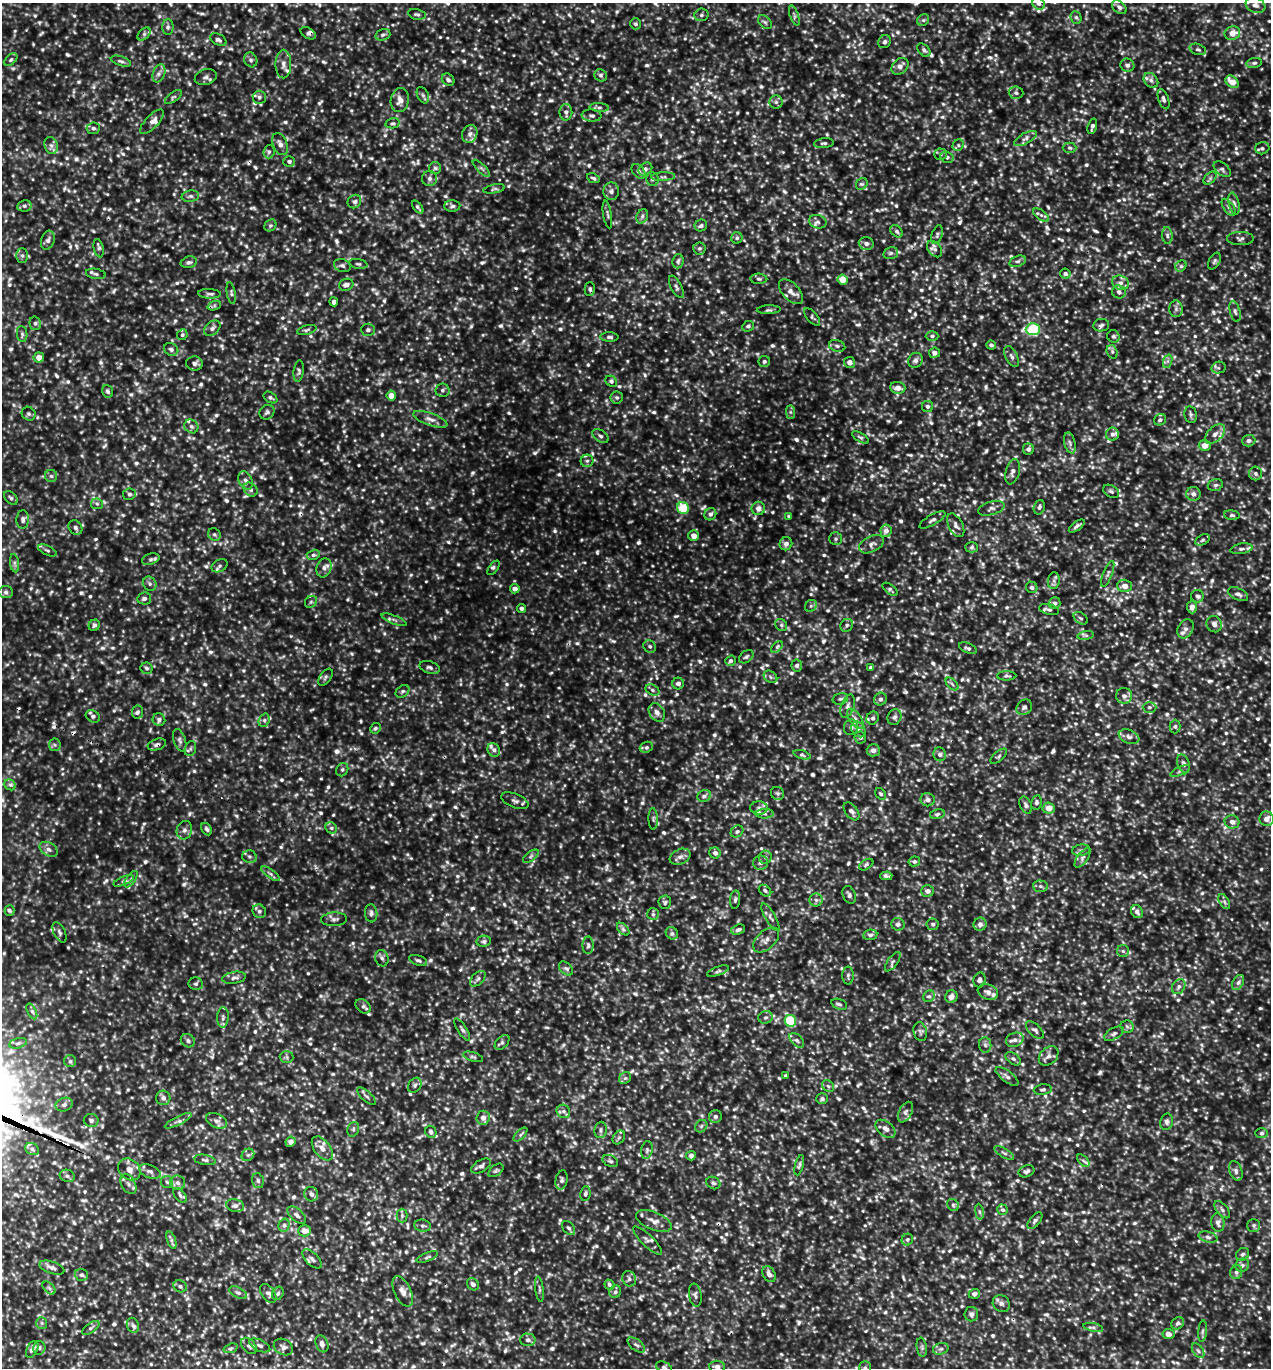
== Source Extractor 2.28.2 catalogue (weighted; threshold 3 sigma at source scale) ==
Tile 11 of 4 x 4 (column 3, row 3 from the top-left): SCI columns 2834-4102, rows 1396-2761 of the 5510 x 5499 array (HDU 1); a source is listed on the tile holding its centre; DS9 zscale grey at full resolution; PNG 1273 x 1370 px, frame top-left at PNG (2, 3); each listed source drawn as its Kron ellipse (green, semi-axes under 4 px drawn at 4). Shown black and unused: <1% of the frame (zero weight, under 3 of 5 exposures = <1% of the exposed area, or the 3 px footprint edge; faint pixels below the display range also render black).
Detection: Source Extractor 2.28.2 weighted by HDU 2 'WHT'; one run over the whole footprint, this tile lists its part. Background 0.202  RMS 0.043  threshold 0.196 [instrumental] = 3 sigma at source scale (4.5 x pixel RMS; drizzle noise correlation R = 1.50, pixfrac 1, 0.05/0.05 arcsec/px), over >= 5 px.
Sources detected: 1626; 15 too faint to see at this stretch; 5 cosmic-ray / hot-pixel residue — neither listed nor drawn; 29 inside a brighter listed object's ellipse — not listed separately; of the other 1577, all 500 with FLUX_AUTO >= 9.32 (the completeness limit of this list) listed and drawn (1077 fainter detections not listed), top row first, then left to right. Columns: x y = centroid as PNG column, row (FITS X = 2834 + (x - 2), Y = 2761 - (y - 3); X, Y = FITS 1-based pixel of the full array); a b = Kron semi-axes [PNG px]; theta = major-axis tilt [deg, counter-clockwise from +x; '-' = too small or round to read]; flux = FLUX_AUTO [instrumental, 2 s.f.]
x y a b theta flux
1039 3 7 5 -39 13
1255 5 10 7 -22 20
1119 7 8 5 -43 15
417 14 9 5 -13 10
701 15 7 6 - 11
794 15 11 4 -71 10
1076 18 6 5 - 10
923 20 6 5 - 9.4
765 22 8 5 -44 11
636 24 5 5 - 9.8
168 27 8 5 89 11
308 33 8 5 -31 13
1232 33 8 6 21 42
144 34 8 5 45 12
383 35 7 5 17 11
218 40 9 5 -29 13
885 42 7 6 - 11
1198 49 8 5 -19 10
924 50 8 5 -49 12
11 60 8 5 45 9.3
251 60 7 6 - 13
121 61 10 4 -17 12
1254 63 8 5 9 11
283 64 14 8 90 31
1127 65 7 6 - 19
900 66 9 7 43 25
159 73 9 6 72 17
601 75 6 6 - 12
206 77 11 7 18 16
448 80 7 5 -44 12
1151 80 8 6 -46 15
1232 82 7 5 -41 59
1016 93 7 6 - 11
423 95 9 5 -64 10
173 97 10 4 35 9.4
259 97 6 6 - 13
1164 99 10 5 -71 13
400 100 12 9 79 34
776 102 6 6 - 13
599 107 10 4 -4 12
566 112 8 6 89 18
591 116 10 6 -4 14
152 122 16 6 47 24
393 123 7 5 11 9.4
1092 126 8 4 73 13
93 128 6 6 - 11
470 134 9 7 71 21
1025 138 12 5 29 21
824 143 10 5 6 11
280 144 12 7 -66 23
51 145 9 6 -74 16
958 145 6 5 - 9.6
1069 148 7 5 -1 9.3
1262 148 7 6 - 12
269 152 6 5 - 10
940 154 6 5 - 9.5
947 157 6 5 - 13
289 161 6 5 - 12
435 168 6 6 - 9.8
481 168 11 4 -44 11
645 169 7 5 43 12
1222 169 10 6 -41 13
638 171 8 5 -49 14
663 177 12 4 2 11
430 178 7 7 - 15
593 178 7 4 -24 10
1210 178 8 5 46 10
653 179 7 6 - 11
862 184 6 5 - 9.4
494 189 11 4 11 9.8
611 191 9 7 86 17
190 196 9 5 9 13
354 201 7 6 - 13
1234 204 11 5 -77 15
24 206 7 5 12 11
452 206 8 5 1 12
418 207 7 4 -53 9.9
1229 207 10 5 -55 13
607 214 14 3 -81 9.3
1041 215 9 4 -35 13
642 216 7 5 68 12
818 222 9 6 -14 17
270 225 6 5 - 10
701 225 6 5 - 11
897 231 7 5 -41 10
937 235 9 5 71 9.8
1167 236 8 5 -84 12
737 238 6 5 - 9.6
1240 238 13 6 -1 14
48 240 10 6 72 16
866 243 7 6 - 18
99 248 9 5 -78 10
699 248 6 6 - 9.6
935 249 9 6 -51 17
891 253 7 5 15 12
22 256 7 6 - 12
678 261 7 5 84 12
1018 261 8 5 17 12
1214 261 9 5 62 9.6
189 262 8 5 14 12
358 264 9 5 -11 9.6
342 266 8 6 -20 12
1181 266 6 5 - 9.6
96 274 10 5 -10 12
1065 274 5 5 - 14
759 279 8 5 -2 9.8
843 280 5 5 - 82
1120 283 8 7 - 20
346 285 7 6 - 19
676 287 12 5 -62 13
590 289 7 5 -89 11
791 292 15 8 -46 29
1119 292 7 6 - 15
231 293 11 4 -80 10
209 294 11 4 -2 12
334 302 4 4 - 18
214 306 7 4 19 9.6
1176 309 8 6 90 15
769 310 12 4 3 10
1235 311 11 5 -76 14
812 317 10 5 -48 9.7
35 323 7 5 -77 11
1101 325 8 6 10 12
748 326 6 5 - 10
212 328 9 6 40 17
1033 329 7 6 - 390
307 330 10 4 14 9.6
368 330 7 6 - 11
22 334 8 5 -82 9.5
182 335 5 5 - 9.7
932 336 6 5 - 9.5
1113 336 6 6 - 9.3
609 337 9 4 -1 11
991 345 4 4 - 10
837 346 8 6 -17 13
171 349 7 6 - 13
1112 352 7 5 -71 11
934 353 5 5 - 20
1012 356 11 6 -63 15
39 357 5 5 - 31
915 360 8 7 - 16
764 361 6 5 - 10
1168 361 7 4 71 9.7
850 362 5 5 - 25
194 363 8 7 - 17
1218 368 7 6 - 11
299 371 11 5 84 12
611 381 6 5 - 10
898 388 8 6 -4 29
442 390 7 7 - 11
108 391 6 5 - 9.7
391 396 5 4 - 40
270 397 7 5 -32 9.9
617 398 6 6 - 9.8
927 406 6 5 - 12
267 412 8 7 - 11
790 412 7 4 -89 9.7
29 414 7 6 - 10
1191 415 8 6 -79 11
430 419 18 6 -20 27
1160 420 6 5 - 13
191 426 7 6 - 13
1112 434 6 6 - 17
1215 434 12 7 44 26
600 436 9 5 -35 13
861 437 9 4 -33 9.5
1249 441 6 6 - 15
1070 443 10 5 -76 15
1205 445 6 5 - 42
1028 449 5 5 - 14
587 461 6 6 - 12
1013 472 13 7 76 21
1256 473 7 6 - 13
51 476 6 6 - 10
245 480 10 6 -64 18
1215 485 8 5 16 11
251 490 8 6 -46 14
1111 491 8 6 -29 12
129 494 6 5 - 10
1193 494 7 7 - 21
11 498 8 5 -46 11
97 504 6 5 - 9.4
1039 507 7 5 72 12
683 508 6 5 - 150
758 508 7 6 - 25
991 508 13 6 16 19
710 514 6 5 - 15
1232 515 8 5 -5 10
789 516 4 3 - 9.7
23 519 9 6 86 16
932 520 15 5 30 16
956 525 13 7 -62 18
1077 526 9 3 36 12
75 528 8 6 -49 13
886 531 6 5 - 28
214 534 7 6 - 9.6
694 536 5 5 - 30
836 539 6 6 - 9.6
1203 540 7 5 28 10
786 544 6 6 - 16
871 544 13 8 26 22
972 547 6 5 - 9.6
1241 549 11 5 10 15
47 550 10 4 -25 10
313 555 6 5 - 10
151 559 9 5 17 13
15 563 9 4 -82 11
219 566 8 6 29 12
324 568 10 7 74 20
494 568 8 4 54 9.4
1108 574 13 4 69 13
1054 581 8 6 85 14
150 584 7 6 - 12
1125 586 7 6 - 38
1032 587 6 5 - 11
515 589 5 4 - 20
890 589 9 4 -39 9.6
6 592 7 6 - 14
1238 594 11 6 -25 18
1197 596 6 6 - 11
144 598 7 6 - 13
311 602 6 5 - 9.4
1055 603 6 5 - 11
811 606 6 5 - 9.4
1192 607 6 5 - 24
521 608 4 4 - 11
1049 610 10 5 -13 11
1081 618 8 5 -38 10
394 620 13 4 -22 13
1214 624 8 7 - 21
94 625 6 5 - 11
781 625 6 5 - 9.9
847 625 7 6 - 12
1185 629 10 7 60 20
1086 636 8 4 8 9.6
650 647 7 6 - 11
777 647 7 4 45 9.4
968 648 9 5 -24 12
746 657 8 5 39 10
731 661 5 5 - 10
797 665 6 5 - 11
430 667 10 6 -17 13
146 668 6 6 - 9.8
871 668 4 4 - 18
1007 676 9 4 0 9.4
325 677 9 5 54 11
770 677 7 5 -38 11
678 683 6 6 - 20
952 684 8 4 -46 9.6
652 690 7 5 -28 10
403 691 7 5 38 11
1124 696 8 8 - 23
840 699 8 5 14 11
880 699 7 6 - 13
848 706 12 6 70 20
1024 707 8 7 - 16
1149 707 7 5 1 11
137 712 6 5 - 11
657 712 10 7 -56 22
93 716 7 5 -31 14
894 717 8 6 66 14
873 718 7 6 - 14
855 719 11 5 -54 22
159 720 6 6 - 14
264 720 7 5 70 10
1175 726 7 5 89 9.5
851 727 8 7 - 15
375 728 6 5 - 9.8
858 729 8 6 -55 16
1129 737 11 6 -22 19
860 738 6 6 - 10
180 740 12 6 -73 16
55 745 6 6 - 9.7
157 745 9 5 18 16
646 747 7 5 21 11
190 749 8 5 71 10
494 750 7 6 - 14
873 750 6 6 - 22
940 754 7 6 - 14
802 755 9 4 -17 9.9
999 756 10 4 41 10
1184 764 10 6 -69 16
342 770 7 5 59 10
1180 771 10 4 24 9.4
10 785 6 5 - 11
777 793 7 6 - 11
881 794 6 5 - 9.3
704 796 7 5 27 13
928 800 7 6 - 18
515 801 14 7 -22 19
1036 802 7 5 78 12
1026 805 9 5 -64 14
759 808 8 7 - 16
1049 808 6 5 - 44
851 811 10 6 -53 18
765 814 9 5 0 11
937 814 7 5 12 12
653 819 11 4 -89 10
1267 819 7 7 - 31
1232 822 7 6 - 24
331 828 6 5 - 9.9
206 829 7 5 -62 10
184 830 9 7 72 18
737 831 7 5 41 11
49 849 10 6 -31 20
1081 850 9 5 7 13
715 853 6 5 - 18
531 856 9 4 36 11
249 857 7 6 - 11
680 857 11 7 24 19
765 857 6 6 - 12
1082 858 11 5 54 15
914 861 6 5 - 12
760 863 7 7 - 14
866 865 8 4 33 9.4
270 874 11 4 -35 12
886 876 6 4 2 12
131 879 9 4 55 12
124 881 11 4 22 12
1040 886 7 6 - 13
765 891 7 5 -40 10
927 891 6 5 - 18
849 895 9 6 -70 13
735 900 9 5 84 11
816 900 6 6 - 13
1224 901 8 4 -59 11
665 902 7 6 - 9.5
10 911 5 5 - 9.3
259 911 7 6 - 14
1137 912 7 5 -54 17
371 913 9 6 -84 13
653 914 6 6 - 9.5
770 917 16 5 -60 15
334 919 13 7 3 17
898 924 7 6 - 14
933 924 6 6 - 11
980 924 6 6 - 21
623 929 7 4 -46 11
738 930 7 5 21 13
59 932 11 5 -64 12
672 933 7 5 -42 11
870 935 7 5 7 11
766 940 15 9 43 28
484 941 7 5 11 12
588 945 9 5 89 12
1123 951 6 6 - 9.9
382 958 8 6 -71 13
418 960 9 5 -20 11
893 962 11 5 54 12
566 968 8 5 -47 11
718 971 11 4 20 11
848 975 9 5 90 12
234 978 12 6 9 16
478 979 9 5 44 13
979 980 7 6 - 12
1238 982 8 5 62 14
196 984 7 6 - 11
1179 987 8 6 58 16
988 992 10 7 -21 21
929 996 6 5 - 11
951 997 6 6 - 23
839 1004 8 5 -19 10
363 1006 8 6 -40 13
32 1011 8 4 -64 12
223 1017 10 6 87 13
765 1017 7 6 - 11
790 1021 6 5 - 230
1127 1027 7 6 - 11
462 1029 13 4 -58 13
1035 1030 11 6 -44 15
920 1032 9 6 -76 13
1114 1034 11 5 30 14
797 1040 9 5 -44 13
1015 1040 9 7 22 18
188 1041 7 6 - 13
502 1042 9 5 44 11
18 1043 9 5 14 11
985 1045 7 6 - 14
1049 1056 11 8 43 22
287 1057 7 6 - 9.9
473 1057 10 4 -17 9.9
1013 1059 9 5 -36 12
70 1061 6 6 - 9.4
786 1076 4 3 - 11
1007 1076 14 5 -37 18
625 1078 6 5 - 9.8
415 1085 8 6 56 11
828 1086 7 5 -44 10
1043 1090 9 5 6 10
366 1096 12 5 -42 13
163 1098 7 7 - 20
822 1099 6 5 - 12
64 1105 9 6 22 15
563 1111 7 6 - 13
906 1112 11 6 64 17
715 1116 6 6 - 12
483 1118 7 6 - 26
91 1120 7 6 - 12
178 1121 15 2 27 12
216 1121 11 7 -26 21
1167 1122 8 6 80 13
701 1126 7 5 46 9.5
353 1129 7 5 70 10
886 1129 11 7 -39 24
600 1130 8 6 83 12
431 1132 6 5 - 12
1262 1133 6 5 - 9.7
520 1135 9 4 46 9.7
619 1138 7 5 53 9.9
291 1142 5 5 - 26
322 1148 14 8 -52 33
32 1149 7 5 -29 11
647 1150 9 5 81 11
1004 1153 11 4 -31 12
248 1155 7 5 43 11
691 1156 5 4 - 29
205 1160 11 5 -9 13
610 1161 8 5 -25 11
1083 1161 7 4 -46 11
799 1165 10 4 75 10
481 1166 11 6 31 16
129 1169 12 10 -41 37
496 1170 8 5 39 9.3
150 1171 11 6 -21 18
1026 1171 8 6 22 12
1236 1171 10 6 -71 16
67 1176 7 6 - 13
562 1180 10 6 78 13
258 1181 7 5 -74 9.8
167 1182 6 6 - 10
178 1183 7 7 - 17
713 1183 7 6 - 10
128 1184 11 7 -61 20
311 1194 7 6 - 18
585 1194 7 5 81 13
180 1195 9 5 -48 9.8
953 1205 6 5 - 9.4
235 1206 9 6 -11 18
1003 1210 5 5 - 10
1222 1210 10 5 -50 13
979 1212 8 4 -81 9.4
297 1215 11 6 -42 18
402 1215 7 5 -90 9.5
654 1221 19 9 -23 35
1035 1221 10 5 51 12
1218 1222 9 6 -83 19
284 1225 7 5 74 14
1254 1225 6 6 - 10
423 1226 8 6 -9 13
569 1228 8 5 -50 11
305 1231 6 5 - 38
1208 1237 9 5 -16 14
171 1240 9 4 -71 12
907 1240 6 5 - 9.4
648 1241 19 6 -44 19
1243 1254 7 6 - 11
427 1257 11 4 21 10
312 1259 12 6 -45 18
1242 1265 7 6 - 14
52 1268 13 6 -18 21
1236 1272 7 6 - 13
769 1274 8 6 -58 25
82 1275 6 5 - 12
629 1279 8 7 - 15
473 1284 6 5 - 17
609 1285 5 4 - 10
180 1286 7 6 - 12
49 1288 8 4 -45 10
539 1289 13 3 -82 11
403 1291 16 8 -65 29
615 1292 6 6 - 10
238 1293 10 5 -28 13
268 1293 10 6 -54 16
278 1293 7 5 60 11
974 1294 5 5 - 20
695 1295 12 6 -81 15
1001 1304 9 8 - 16
971 1314 7 7 - 14
42 1323 6 5 - 9.3
1178 1323 7 5 41 11
133 1325 8 6 -69 15
1093 1327 10 4 -12 12
91 1328 10 5 35 12
1203 1331 11 4 85 11
1168 1334 6 5 - 25
528 1340 7 6 - 15
322 1344 9 6 -69 19
260 1345 11 5 -24 15
636 1345 10 5 -37 14
249 1346 9 6 -48 13
283 1347 10 7 -32 18
922 1347 9 5 -82 10
39 1348 7 6 - 9.9
231 1348 7 4 18 9.6
32 1349 9 5 63 24
941 1349 8 5 20 12
1198 1351 8 5 -53 12
664 1367 8 5 -22 10
717 1367 8 6 -1 26
865 1368 7 5 -89 10
Overlapping masked pixels (flux is a lower limit): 2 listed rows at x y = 308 33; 157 745
Isophote crosses this tile's border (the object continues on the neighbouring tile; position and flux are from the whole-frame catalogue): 4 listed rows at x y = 1039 3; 664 1367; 717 1367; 865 1368
Unlisted compact peaks at least as high as the median listed source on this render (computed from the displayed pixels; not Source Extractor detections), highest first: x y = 614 69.